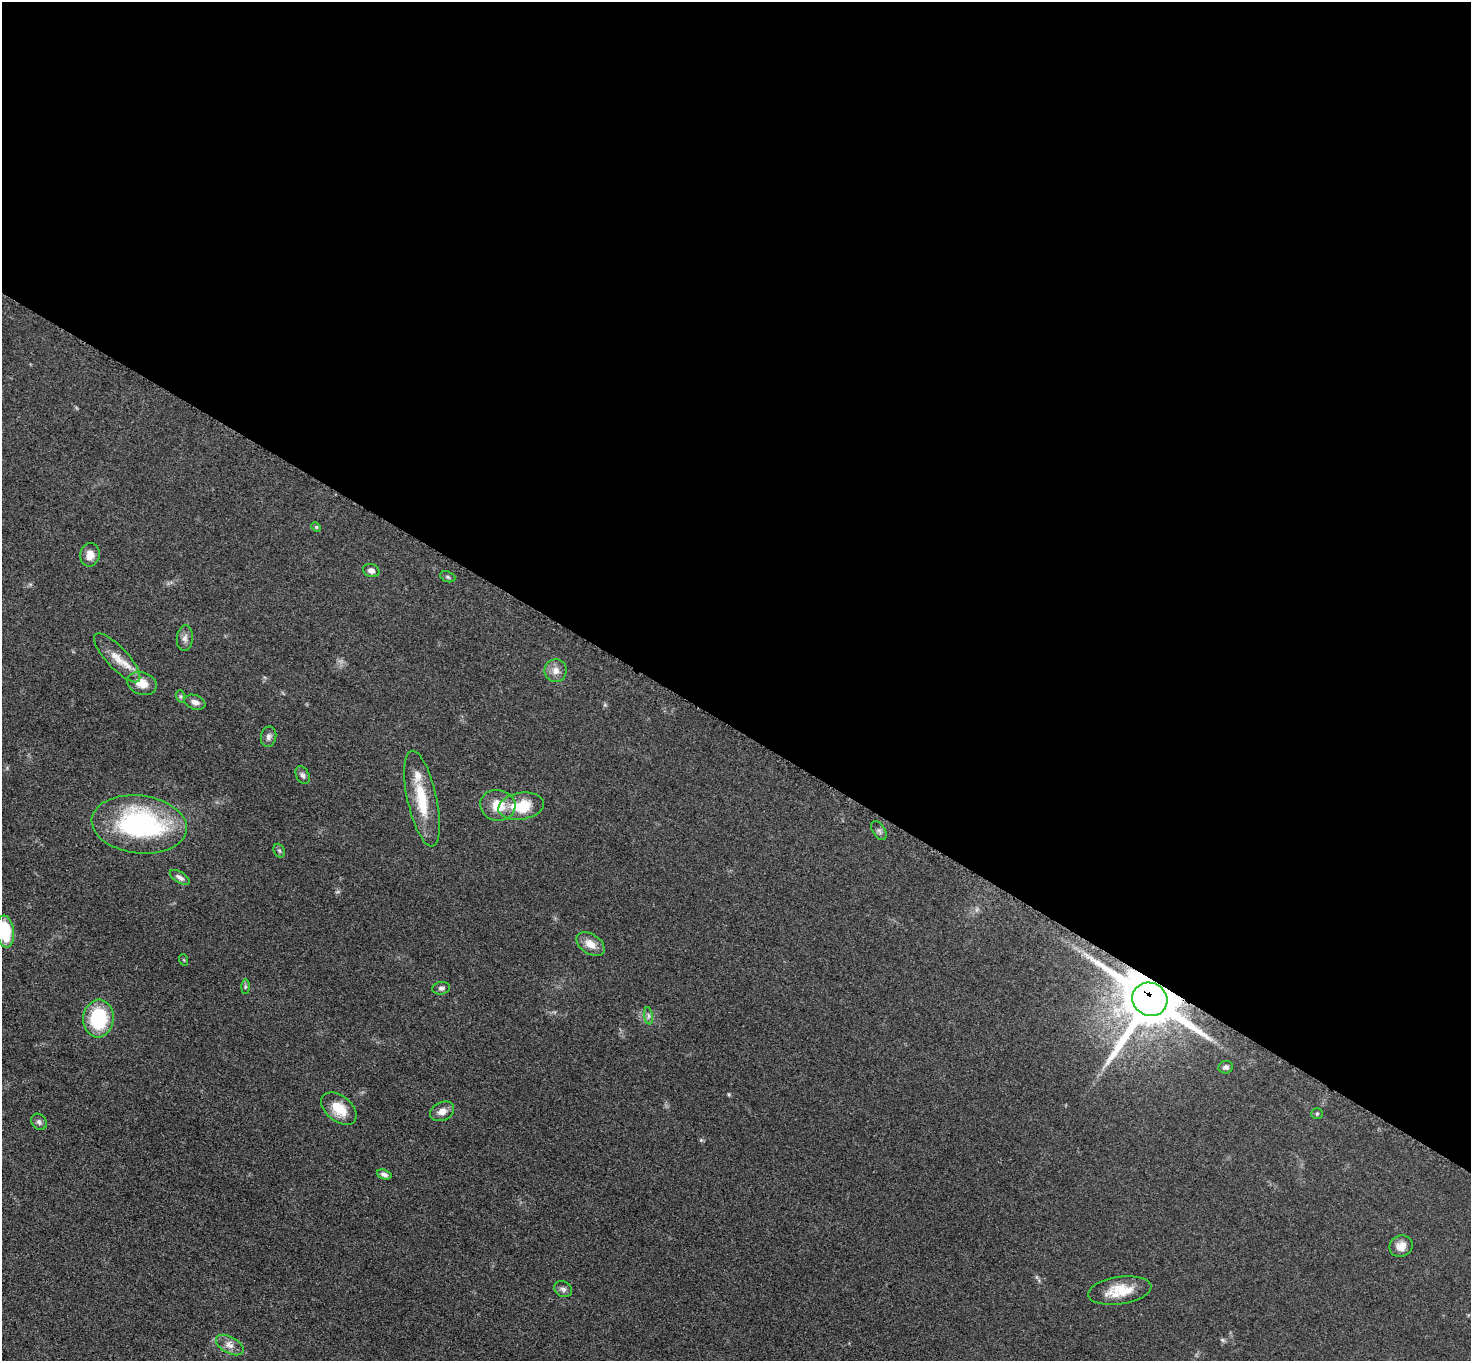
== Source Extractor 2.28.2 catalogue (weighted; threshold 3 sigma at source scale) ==
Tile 3 of 4 x 4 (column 3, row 1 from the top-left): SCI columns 2949-4417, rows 4239-5597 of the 5894 x 5897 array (HDU 1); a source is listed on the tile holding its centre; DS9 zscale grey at full resolution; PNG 1473 x 1363 px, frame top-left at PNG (2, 2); each listed source drawn as its Kron ellipse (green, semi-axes under 4 px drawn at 4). Shown black and unused: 54% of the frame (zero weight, under 3 of 5 exposures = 1% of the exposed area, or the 3 px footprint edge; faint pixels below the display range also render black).
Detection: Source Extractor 2.28.2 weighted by HDU 2 'WHT'; one run over the whole footprint, this tile lists its part. Background 0.0479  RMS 0.0053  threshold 0.024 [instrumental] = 3 sigma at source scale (4.5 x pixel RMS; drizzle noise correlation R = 1.50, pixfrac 1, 0.05/0.05 arcsec/px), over >= 5 px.
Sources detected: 40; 1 too faint to see at this stretch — neither listed nor drawn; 2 inside a brighter listed object's ellipse — not listed separately; the other 37 listed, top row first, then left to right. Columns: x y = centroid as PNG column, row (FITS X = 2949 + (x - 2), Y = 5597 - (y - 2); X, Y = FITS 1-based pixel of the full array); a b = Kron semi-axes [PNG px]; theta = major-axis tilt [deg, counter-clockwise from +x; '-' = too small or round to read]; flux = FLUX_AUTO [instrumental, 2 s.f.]
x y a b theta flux
316 527 5 4 - 0.64
90 555 12 9 79 5.1
371 570 8 6 -21 2.5
448 577 8 5 -20 0.97
185 638 13 8 85 2.7
117 658 32 10 -47 8.9
556 671 11 11 - 4.2
142 683 15 11 -20 7
180 696 6 4 -71 0.83
195 702 11 7 -19 2.7
268 737 10 7 78 1.9
303 775 9 6 -63 1.6
422 799 49 14 -78 21
498 805 18 15 -11 11
521 806 23 13 9 17
139 824 48 29 -7 93
879 831 10 6 -56 1.5
279 851 7 5 -68 0.88
180 877 11 5 -32 1.9
5 931 16 9 -83 23
590 944 15 10 -33 6
184 960 6 3 -71 0.5
245 987 7 4 90 0.75
441 988 9 6 7 1.7
1150 999 18 16 -26 3700
648 1016 9 4 -81 1.3
98 1019 19 15 85 34
1226 1067 7 6 - 1.6
339 1109 20 12 -39 12
442 1111 12 9 26 4
1317 1114 5 5 - 0.74
39 1122 9 7 -53 1.7
384 1174 8 4 -18 1.7
1401 1246 12 10 21 4.7
563 1289 9 7 -29 1.9
1120 1291 32 13 9 14
230 1345 15 8 -30 3.7
Overlapping masked pixels (flux is a lower limit): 1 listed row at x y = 1150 999
Isophote crosses this tile's border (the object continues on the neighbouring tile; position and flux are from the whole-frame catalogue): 1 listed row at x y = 5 931